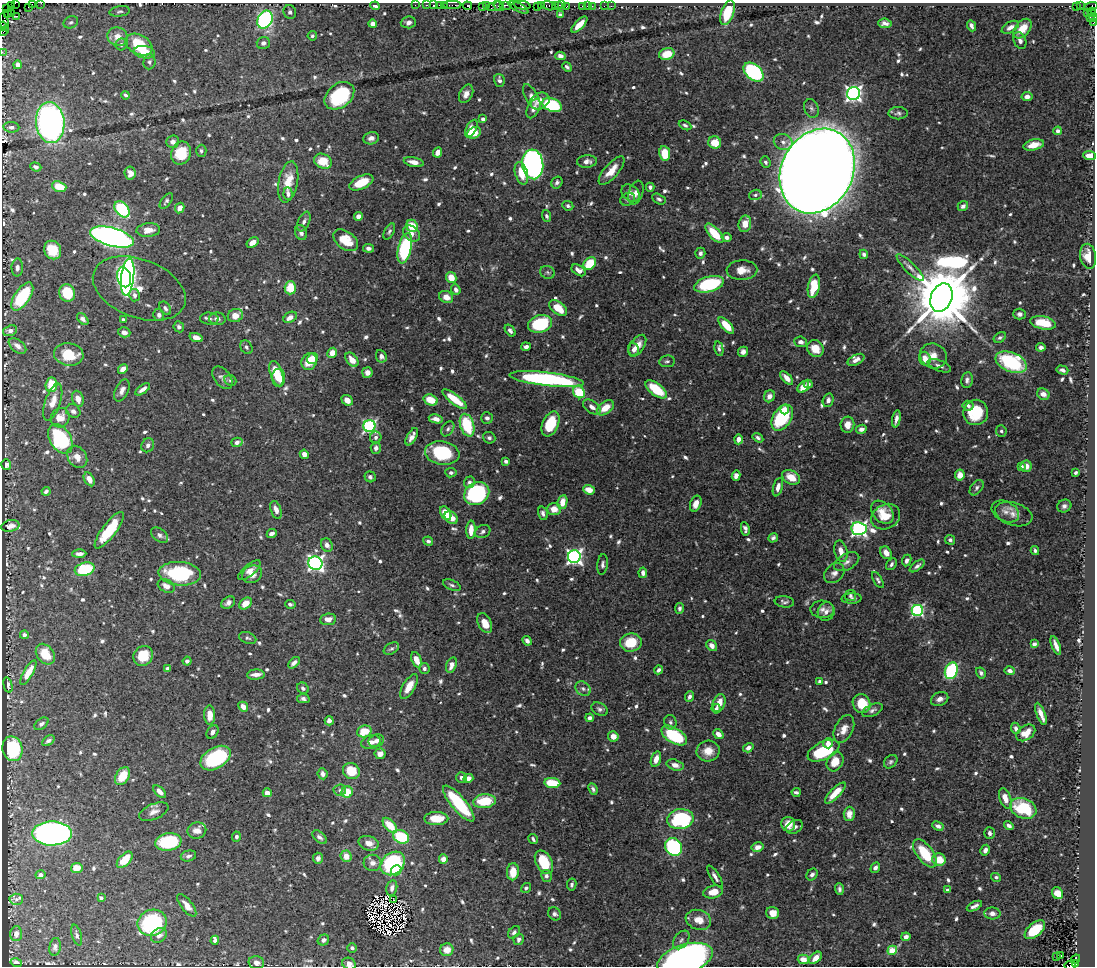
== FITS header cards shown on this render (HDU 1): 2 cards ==
NAXIS1  =                 1093
NAXIS2  =                  964

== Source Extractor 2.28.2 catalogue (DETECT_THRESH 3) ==
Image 1093 x 964 px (HDU 1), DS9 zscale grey, 1 PNG px = 1 image px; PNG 1097 x 968 px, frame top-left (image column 1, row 964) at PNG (2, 3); each listed source drawn as its Kron ellipse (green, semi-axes under 4 px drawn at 4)
Background 0.757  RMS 0.0088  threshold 0.0263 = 3 sigma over >= 5 px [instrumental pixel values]
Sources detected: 874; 5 with non-positive FLUX_AUTO (blend fragments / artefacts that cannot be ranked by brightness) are neither listed nor drawn; of the other 869, the 500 brightest by FLUX_AUTO listed and drawn (369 fainter detections omitted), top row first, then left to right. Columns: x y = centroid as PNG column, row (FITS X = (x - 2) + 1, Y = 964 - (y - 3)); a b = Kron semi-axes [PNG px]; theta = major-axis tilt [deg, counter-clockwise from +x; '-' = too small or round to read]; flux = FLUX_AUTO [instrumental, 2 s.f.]
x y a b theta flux
15 3 2 2 - 7.8
41 3 2 2 - 28
32 4 2 2 - 23
11 5 3 2 - 19
415 5 2 2 - 25
427 5 3 2 - 56
433 5 3 2 - 32
439 5 2 2 - 46
444 5 2 2 - 37
452 5 9 2 0 67
506 5 6 2 0 240
522 5 8 3 -8 160
541 5 3 2 - 76
555 5 3 2 - 65
558 5 4 3 - 57
562 5 3 2 - 63
375 6 4 4 - 1.6
467 6 4 3 - 76
482 6 4 2 - 60
486 6 4 3 - 110
495 6 8 4 19 200
499 6 5 3 - 260
538 6 4 3 - 99
548 6 7 3 -14 220
567 6 3 2 - 54
582 6 3 2 - 81
587 6 2 2 - 17
592 6 2 2 - 32
604 6 2 2 - 13
611 6 2 2 - 7.2
1076 6 3 3 - 87
1080 6 3 2 - 16
28 7 2 2 - 34
518 7 11 3 -27 140
1090 7 7 4 19 150
7 9 3 2 - 15
120 11 10 5 8 1.5
290 12 7 6 - 1.8
1092 12 5 3 - 78
728 13 12 6 72 21
1087 13 2 2 - 19
7 14 3 3 - 150
11 14 4 3 - 100
560 15 4 4 - 2.5
16 16 3 2 - 52
1094 17 4 2 - 50
1090 18 3 2 - 67
265 19 9 7 65 120
4 22 9 3 -74 120
71 22 7 6 - 1.4
408 22 7 6 - 2.7
1093 22 4 2 - 36
885 23 7 5 -6 2.7
373 24 4 4 - 2.9
579 25 10 4 46 7.4
3 26 4 3 - 100
971 26 6 4 -67 2.1
1010 27 9 5 30 3.5
1022 29 11 7 50 11
4 31 5 2 - 59
312 36 5 4 - 1.4
118 37 10 9 - 6.2
1020 40 9 6 -67 3.3
263 43 6 6 - 2.3
121 44 6 6 - 1.8
139 44 14 9 -29 23
2 52 2 2 - 19
144 52 11 6 -9 11
667 54 8 6 18 12
560 56 5 4 - 2.3
149 62 7 6 - 1.4
18 65 4 4 - 3
567 67 5 3 - 1.4
754 72 11 7 -41 77
499 80 6 5 - 2.4
853 93 6 6 - 220
466 94 10 6 63 4.4
125 95 4 3 - 1.4
339 96 16 12 38 48
532 97 14 6 -61 4
1027 97 5 4 - 3.4
540 101 10 8 28 5.3
552 105 10 6 -21 45
534 108 10 6 64 3.1
811 108 10 7 -69 2.1
898 113 10 6 0 1.7
483 119 4 3 - 2.2
50 123 20 14 -85 230
685 125 7 4 -26 1.5
11 127 8 5 -6 2.1
471 128 9 5 63 9.2
1058 131 4 4 - 3.1
474 133 7 5 34 9.4
371 138 8 6 11 2.9
173 142 6 6 - 2.7
715 142 6 6 - 11
783 142 9 8 - 3.1
1034 145 10 5 13 8.5
201 151 6 5 - 1.4
438 152 5 4 - 4.1
181 153 12 10 68 19
665 154 7 5 -81 16
1090 156 6 4 -7 4.3
323 161 9 7 -28 13
587 161 10 6 4 3.1
414 162 10 5 -12 4.8
766 162 6 5 - 1.4
533 164 15 10 -85 260
36 167 6 4 -20 1.8
611 171 18 7 49 8.1
817 171 44 35 62 3700
130 173 7 5 -81 3.4
521 173 11 6 -73 11
288 182 21 9 79 11
361 182 13 6 25 15
557 182 6 5 - 1.7
59 187 7 5 -20 13
650 187 4 4 - 2
631 193 10 7 -39 3.4
636 193 12 7 72 3.6
288 194 6 4 -86 2
755 195 6 5 - 1.4
628 199 8 6 29 1.4
659 199 7 4 -30 1.5
166 201 9 5 54 1.5
568 206 5 4 - 1.8
963 206 5 4 - 2.4
180 208 5 4 - 4.8
122 209 9 6 -51 42
358 216 4 4 - 3.1
546 216 6 4 -70 1.5
304 222 10 6 65 2.3
745 224 8 6 79 7.7
412 226 6 5 - 13
148 230 12 7 5 5.9
389 231 9 5 63 1.5
301 232 8 6 -70 2.6
412 233 9 7 -40 3.8
714 233 12 5 -48 18
112 237 22 9 -15 350
727 237 5 4 - 2.6
346 240 14 8 -36 14
253 242 6 4 37 4.1
369 248 5 4 - 2.5
405 248 15 6 77 71
53 250 9 8 - 16
700 253 5 5 - 1.8
864 254 4 4 - 1.7
1088 256 12 8 -81 8.2
590 264 7 5 43 20
17 268 9 6 88 2.5
910 268 18 5 -45 3.3
579 270 8 5 -32 4.1
742 270 15 10 2 7.2
548 272 7 6 - 1.5
124 277 10 7 -76 82
128 277 18 6 83 150
451 278 6 5 - 8.7
709 284 15 7 15 47
814 286 12 5 78 17
139 288 48 29 -21 36
290 288 6 5 - 14
456 290 5 4 - 2.5
67 293 9 8 - 21
134 295 6 5 - 2.1
22 297 16 7 56 39
446 297 7 6 - 4.9
941 298 15 10 68 7400
165 308 7 5 -58 1.8
558 308 10 6 -37 12
1020 314 6 5 - 2.1
159 315 6 5 - 2.3
235 315 8 6 24 6.2
290 317 7 5 31 3.6
83 319 7 4 -50 2.2
209 319 9 6 -4 2
217 319 8 6 -4 3
123 320 4 3 - 1.6
1043 323 13 6 -11 16
540 324 12 8 15 43
726 325 10 4 -46 12
179 327 6 5 - 1.8
10 331 7 5 21 2.4
510 331 7 4 -55 1.8
124 332 6 5 - 3.9
196 337 7 4 -18 5.1
1000 337 7 4 32 1.5
801 342 6 5 - 2.2
17 346 10 6 -38 3.2
637 346 12 6 56 6.9
246 347 7 5 -57 1.5
526 347 4 3 - 2.2
1041 347 4 4 - 2.3
815 348 9 8 - 9.1
719 349 7 4 -78 1.6
634 350 6 5 - 3
743 352 5 5 - 2.5
332 353 5 4 - 6.5
69 354 15 11 -9 17
381 356 6 5 - 2.5
933 356 14 12 -25 6.9
313 358 6 5 - 5.7
925 359 7 5 -70 6.2
352 360 8 5 -51 6.7
856 360 9 5 27 3.3
309 361 9 7 64 11
667 361 8 6 8 1.4
1011 362 16 9 -22 55
939 366 12 5 -22 3.2
123 369 5 4 - 4
1062 370 6 4 -17 1.9
367 373 5 5 - 3.7
276 374 13 6 -71 16
222 378 13 8 -50 3.1
279 378 9 6 -90 9.8
787 378 8 4 -46 4.2
546 379 37 6 -6 110
230 380 6 5 - 1.4
967 380 8 6 81 2.3
808 384 4 3 - 1.7
51 385 7 6 - 17
803 387 6 5 - 7
143 389 8 4 36 3.4
656 389 12 6 -36 22
122 390 12 6 65 3.1
579 392 6 5 - 21
1043 394 6 5 - 4
769 396 6 5 - 3.6
78 399 8 5 -71 5
455 399 15 5 -37 17
347 400 6 5 - 4.4
431 400 7 5 -19 11
828 400 7 5 74 2.6
53 402 19 7 71 7.6
968 406 5 5 - 2
592 407 10 6 -36 3.7
605 408 9 6 37 11
784 409 5 4 - 4.7
73 411 7 6 - 2.3
976 412 13 12 - 24
60 418 10 9 - 8
487 418 6 5 - 1.9
782 418 14 9 58 39
436 419 7 4 -11 3.7
896 419 8 3 80 3
551 424 13 8 66 20
467 425 12 7 -73 33
847 425 8 7 - 5.6
369 426 6 6 - 120
448 429 8 5 55 1.8
861 429 5 4 - 2.6
1001 431 6 5 - 1.5
376 437 6 5 - 2.2
412 437 9 4 62 3.4
489 438 6 5 - 1.5
758 438 6 4 -34 1.6
60 439 16 10 -57 58
738 439 5 4 - 3.5
237 442 6 4 16 2.1
148 445 7 6 - 2.3
376 448 6 5 - 2.7
442 453 17 11 -9 41
304 454 4 4 - 3.6
77 457 12 9 -55 5.5
506 461 4 3 - 2.2
6 465 5 5 - 2.8
1021 466 4 4 - 1.4
1026 466 6 5 - 4
451 473 5 5 - 1.6
1076 473 4 3 - 1.4
960 475 5 5 - 7.4
736 476 5 4 - 3.5
370 477 6 5 - 1.5
791 477 9 6 -29 8.5
89 479 7 5 -60 4.3
469 482 6 5 - 1.8
778 487 9 4 75 3.6
977 488 9 5 52 1.7
589 490 6 4 -19 7.1
46 491 4 3 - 1.7
477 493 13 11 31 79
562 502 7 5 79 8
696 504 8 5 70 5.1
1064 506 7 6 - 2.2
554 509 7 6 - 7.2
276 510 9 5 -72 4
1005 511 14 10 -27 4.5
882 512 13 9 -47 6.4
446 513 7 5 -61 12
543 513 7 5 -75 2
1014 514 19 11 -17 5.8
886 517 15 12 29 9.3
451 518 7 5 -43 7
10 526 9 5 11 3.9
745 529 7 4 -80 2
859 529 8 6 -5 220
109 530 22 7 53 24
471 530 9 4 88 6.4
483 532 8 6 30 2.2
272 533 5 3 - 2.4
160 535 10 6 -37 2.2
773 538 5 4 - 1.5
950 540 5 4 - 1.7
428 541 5 4 - 1.6
327 545 7 5 -60 3
1035 550 4 3 - 1.4
841 551 11 6 -75 5.5
886 553 7 5 -58 4.7
79 554 7 4 1 2.9
574 557 6 6 - 210
907 560 6 4 65 2.2
847 562 14 8 29 3.8
315 563 7 6 - 190
603 564 10 5 84 1.9
891 564 6 4 58 1.6
917 566 9 4 38 1.8
85 569 10 6 15 43
249 570 14 5 40 4.6
643 573 5 4 - 2.5
834 573 11 8 42 3.3
180 574 21 12 -4 51
252 574 10 8 26 4.8
878 580 9 4 -60 1.4
452 585 9 5 -23 1.7
166 586 9 6 -31 4.1
850 596 6 5 - 1.5
852 599 10 5 2 1.8
784 602 10 5 -6 1.8
228 603 7 5 36 2.8
246 603 7 5 40 7.1
290 604 5 4 - 1.6
680 608 5 4 - 1.6
822 609 12 9 -3 3
917 610 5 5 - 110
826 612 9 8 - 3.3
328 619 8 5 5 4.2
485 623 11 6 -64 7.4
24 635 4 4 - 2
248 638 9 5 -18 1.4
527 641 5 4 - 2.6
631 643 11 9 8 16
1034 644 4 4 - 2.2
1056 645 10 3 -69 3.5
712 646 6 4 -48 3.7
391 649 8 5 30 1.4
45 654 11 8 -53 13
143 656 10 9 - 15
416 660 8 5 -68 7.5
187 661 4 4 - 2
294 663 7 4 45 2.7
451 665 8 5 71 3.6
424 668 5 5 - 2
167 669 4 4 - 1.7
658 670 4 3 - 2.3
951 671 9 6 70 66
1010 671 5 4 - 2.5
28 673 14 4 60 9.8
981 673 6 4 -59 1.4
256 675 9 5 3 4.2
819 681 4 3 - 1.4
8 685 8 3 -76 2.2
409 687 14 6 59 8.8
303 688 6 5 - 1.6
583 689 8 6 -39 2.1
690 697 6 4 68 2.1
303 699 6 4 -12 1.7
940 699 9 6 24 3.1
719 703 9 6 68 6.8
862 704 10 8 -64 16
243 707 5 4 - 5.3
600 709 9 6 -28 1.9
716 709 5 4 - 1.8
872 710 11 5 25 2.1
1041 714 12 4 -69 5.2
210 715 9 5 -89 7.8
590 718 4 4 - 2.4
329 721 4 4 - 2.3
670 722 7 6 - 1.6
41 724 8 5 38 1.8
1016 728 6 4 -69 2.1
844 729 15 9 64 6.2
364 731 7 5 20 13
213 732 7 5 60 2.9
1026 733 10 7 35 6.4
718 734 6 4 -43 4
674 735 14 7 -31 43
613 736 5 5 - 4.1
48 741 7 4 37 1.7
376 741 8 6 20 3.3
371 742 10 6 15 3.7
828 743 5 4 - 3.3
748 748 5 4 - 3
12 749 12 10 -77 37
708 751 11 10 - 7.8
823 751 17 9 25 33
380 754 5 5 - 4
215 758 16 10 31 57
656 759 8 5 72 5.7
835 762 10 8 62 9.4
891 762 7 5 45 1.4
675 765 9 5 -16 4.1
351 771 8 8 - 15
323 774 5 5 - 2.9
122 776 10 6 60 15
461 777 5 5 - 2
468 778 5 4 - 4
552 783 8 5 -7 21
593 789 6 4 -67 1.5
340 790 6 5 - 1.4
160 792 8 4 -44 3.2
347 792 6 5 - 12
796 792 4 3 - 1.4
267 793 4 4 - 5
835 793 14 5 45 12
1005 798 10 5 -70 6.7
485 801 11 7 6 22
459 804 22 7 -50 36
1023 808 13 9 -22 38
154 812 15 7 23 4.1
849 814 7 5 88 5.9
436 819 12 6 0 11
680 819 13 10 9 67
788 824 7 7 - 7.4
390 825 9 5 -47 13
1009 825 5 3 - 2.1
938 826 6 4 -26 2.2
794 827 9 6 33 2.4
197 830 9 8 - 5
52 833 20 12 0 390
990 833 6 5 - 1.9
236 837 5 4 - 1.7
319 837 9 5 -42 1.9
401 837 8 6 -24 31
533 839 5 3 - 1.4
168 842 13 8 8 41
369 843 10 7 -16 4.5
674 847 9 8 - 68
758 847 6 4 11 4.5
985 850 5 4 - 2.4
925 853 16 8 -53 23
188 856 8 5 15 1.9
346 856 6 5 - 6.3
318 858 5 5 - 2.5
443 859 5 4 - 4.6
939 859 7 6 - 12
125 860 10 5 46 15
544 862 13 8 -61 20
372 863 9 8 - 3.6
393 863 13 10 40 55
77 868 6 5 - 7.3
875 868 5 4 - 2.1
396 870 5 5 - 31
513 872 8 6 86 9.8
40 875 5 4 - 2
812 875 6 5 - 2
546 876 6 5 - 1.4
715 877 13 4 -59 2.6
996 877 5 4 - 1.4
572 884 6 4 79 1.6
392 888 8 5 78 2.5
526 888 5 4 - 1.4
839 889 5 3 - 1.5
947 890 4 4 - 1.6
713 892 10 6 13 7
1057 893 6 5 - 8.3
101 898 4 4 - 1.5
16 899 7 5 2 1.6
393 900 3 2 - 1.5
187 905 13 5 -52 4.6
974 906 8 3 27 2.4
773 913 6 6 - 6.6
992 913 8 6 -3 2.9
555 914 7 6 - 1.6
698 920 13 9 -19 7.7
152 923 15 13 20 68
1035 930 12 6 40 23
514 932 7 5 47 1.8
16 934 7 6 - 3.3
77 935 10 5 -75 1.9
159 935 8 6 35 2.5
906 937 4 4 - 2.3
519 939 6 5 - 2.4
215 940 4 4 - 1.6
323 940 6 5 - 2
681 940 10 7 53 2.4
55 947 9 5 82 2.1
352 948 5 4 - 1.8
447 950 6 6 - 5.4
892 950 5 4 - 22
1061 956 3 3 - 2.2
1057 957 3 2 - 1.6
816 958 7 4 44 5
685 959 28 14 18 460
803 959 5 4 - 6.6
1075 959 5 3 - 94
16 963 6 4 -15 2.4
256 963 8 6 -15 2.7
349 964 7 5 -25 3.8
1075 964 4 3 - 240
1070 965 6 3 1 730
At the frame edge (FLAGS 8, measured only in part): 13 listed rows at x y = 15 3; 41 3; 32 4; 11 5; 1090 7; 1094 17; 1093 22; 3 26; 4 31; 2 52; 685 959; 349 964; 1070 965
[369 fainter detections neither listed nor drawn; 5 non-positive-flux detections neither listed nor drawn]